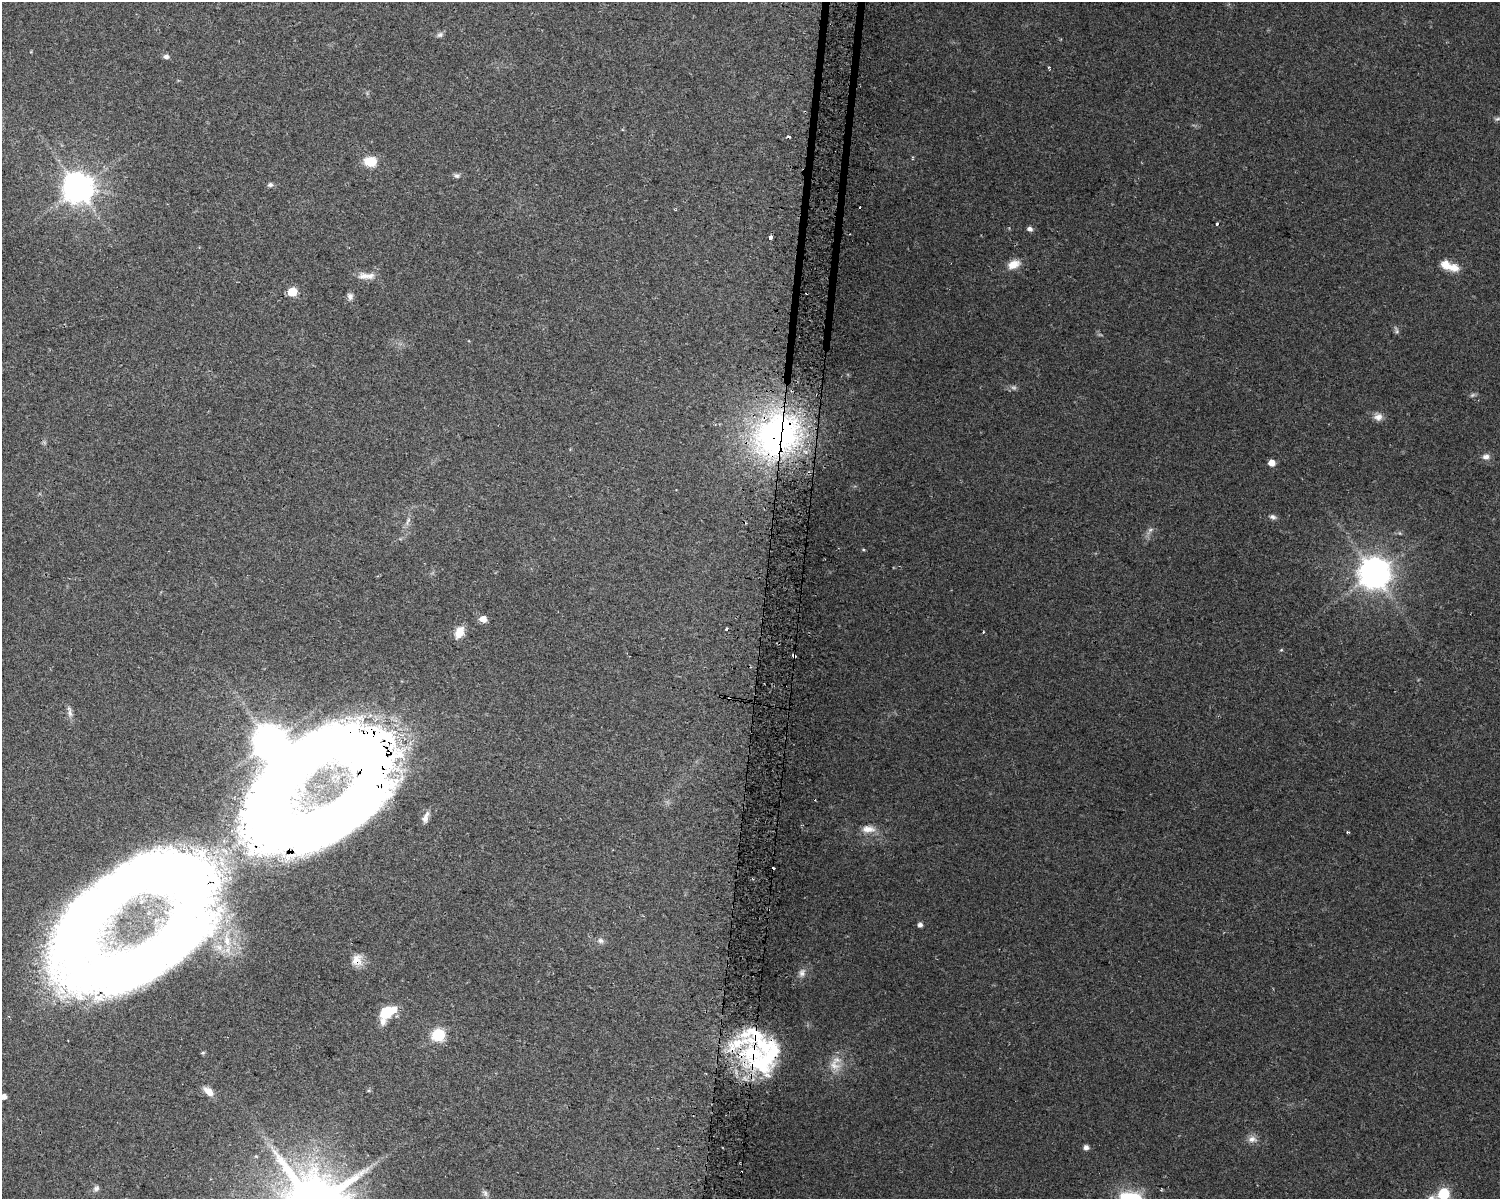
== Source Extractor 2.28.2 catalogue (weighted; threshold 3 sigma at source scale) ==
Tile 5 of 3 x 4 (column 2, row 2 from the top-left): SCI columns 1816-3313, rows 2396-3592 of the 5070 x 4801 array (HDU 1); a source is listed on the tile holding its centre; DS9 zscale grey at full resolution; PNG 1502 x 1201 px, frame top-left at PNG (2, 2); no overlay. Shown black and unused: <1% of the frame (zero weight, under 2 of 3 exposures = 2% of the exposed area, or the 3 px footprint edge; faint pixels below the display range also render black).
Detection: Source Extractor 2.28.2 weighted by HDU 2 'WHT'; one run over the whole footprint, this tile lists its part. Background 0.0423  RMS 0.011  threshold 0.0477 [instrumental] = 3 sigma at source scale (4.5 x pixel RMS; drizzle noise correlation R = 1.50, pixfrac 1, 0.0396/0.0396 arcsec/px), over >= 5 px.
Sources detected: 75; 2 too faint to see at this stretch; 3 inside a brighter object's white glare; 6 cosmic-ray / hot-pixel residue — not listed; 7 inside a brighter listed object's ellipse — not listed separately; the other 57 listed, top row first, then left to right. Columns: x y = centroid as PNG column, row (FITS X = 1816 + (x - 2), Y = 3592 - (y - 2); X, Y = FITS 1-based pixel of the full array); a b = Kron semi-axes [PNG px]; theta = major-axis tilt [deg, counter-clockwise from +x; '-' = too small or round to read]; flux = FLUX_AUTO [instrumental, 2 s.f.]
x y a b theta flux
440 35 9 7 27 3
166 56 6 5 - 4.1
1049 67 4 4 - 1.1
1498 119 10 4 23 2.9
370 161 11 9 -2 24
457 176 7 6 - 2.7
270 185 6 5 - 2.7
78 188 9 9 - 1700
1217 224 3 3 - 4.1
1030 229 6 5 - 4.1
770 237 3 3 - 4.5
1013 264 16 10 23 13
1445 265 12 10 -41 11
366 276 25 8 -2 9.8
292 292 6 5 - 40
350 296 9 7 -85 3.8
1396 330 12 4 -69 2.5
1378 417 11 9 17 6.6
777 435 62 50 39 290
1486 457 10 7 10 5.1
1272 463 5 5 - 12
1272 517 8 6 -22 3.3
408 521 13 4 63 3.4
1150 530 7 6 - 3
1374 573 10 9 - 1900
483 619 6 5 - 10
726 629 3 3 - 3.3
459 632 14 9 65 14
983 632 3 3 - 1
1281 650 5 4 - 1.2
794 656 5 3 - 8.1
70 712 17 6 -78 4.9
289 759 136 96 -34 4200
425 818 15 8 71 7.8
868 829 20 10 -3 11
1347 832 4 3 - 1.4
79 923 283 91 40 790
920 925 5 5 - 3.3
227 940 23 10 -82 23
600 941 8 7 - 3.8
357 960 15 13 70 12
802 973 12 9 73 5.8
387 1011 12 11 - 25
438 1035 6 6 - 130
203 1053 5 5 - 1.5
752 1053 37 28 14 110
834 1065 17 12 -42 14
209 1091 12 7 -42 10
3 1097 5 5 - 7.5
1252 1139 12 8 10 6.3
1086 1147 5 5 - 4.6
256 1156 5 4 - 1.3
96 1188 8 7 - 3.3
485 1193 9 6 -57 3.4
1444 1194 6 6 - 91
1129 1198 29 16 9 46
1431 1198 10 9 - 6.3
Overlapping masked pixels (flux is a lower limit): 6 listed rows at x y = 777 435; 794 656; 289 759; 79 923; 357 960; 752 1053
Isophote crosses this tile's border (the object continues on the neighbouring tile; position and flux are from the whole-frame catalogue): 6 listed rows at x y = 1498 119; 79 923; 3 1097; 1444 1194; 1129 1198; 1431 1198